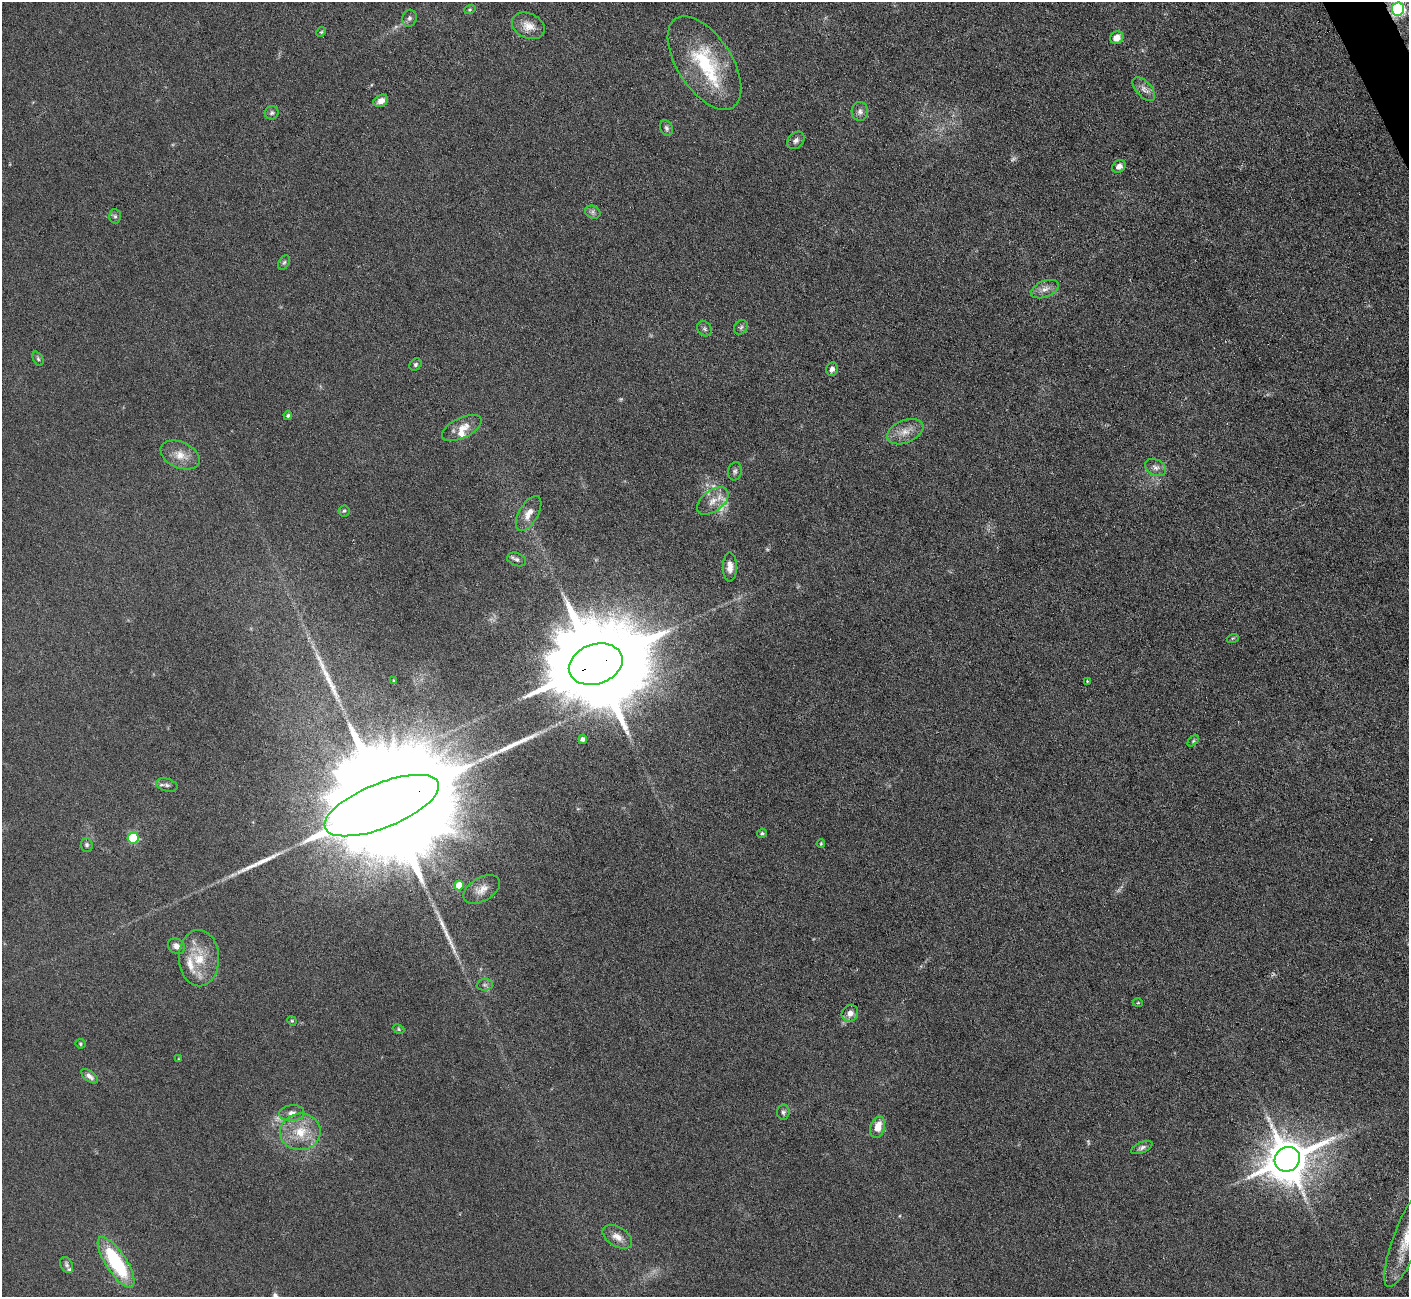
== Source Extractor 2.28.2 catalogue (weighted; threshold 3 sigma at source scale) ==
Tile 10 of 4 x 4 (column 2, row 3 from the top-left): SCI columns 1408-2814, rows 1579-2873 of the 5627 x 5613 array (HDU 1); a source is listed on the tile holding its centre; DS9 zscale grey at full resolution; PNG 1411 x 1299 px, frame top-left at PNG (2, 2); each listed source drawn as its Kron ellipse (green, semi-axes under 4 px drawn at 4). Shown black and unused: <1% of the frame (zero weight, under 3 of 6 exposures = <1% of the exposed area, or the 3 px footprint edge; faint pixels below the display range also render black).
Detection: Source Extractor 2.28.2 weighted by HDU 2 'WHT'; one run over the whole footprint, this tile lists its part. Background 0.109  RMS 0.0089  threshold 0.0365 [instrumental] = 3 sigma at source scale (4.09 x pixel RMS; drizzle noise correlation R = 1.36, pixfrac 0.8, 0.05/0.05 arcsec/px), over >= 5 px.
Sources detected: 87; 9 too faint to see at this stretch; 2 inside a brighter object's white glare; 4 long thin detections or spike segments (spike, bleed or trail) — neither listed nor drawn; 4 inside a brighter listed object's ellipse — not listed separately; the other 68 listed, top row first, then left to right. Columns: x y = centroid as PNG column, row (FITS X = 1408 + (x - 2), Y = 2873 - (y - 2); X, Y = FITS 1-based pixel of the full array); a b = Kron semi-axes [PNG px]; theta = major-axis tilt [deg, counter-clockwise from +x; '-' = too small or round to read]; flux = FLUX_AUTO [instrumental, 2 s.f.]
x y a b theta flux
470 9 6 3 19 1.1
1398 9 6 6 - 190
409 18 8 7 - 2.6
528 26 17 12 -24 9.7
321 32 5 4 - 0.98
1117 38 7 6 - 7.3
704 63 53 27 -57 66
1144 89 14 7 -48 5.4
381 101 8 5 28 5.5
860 112 9 8 - 3.9
272 113 7 6 - 2
666 128 8 6 -66 2.4
796 140 10 7 45 3.2
1119 166 7 5 34 4
593 212 8 6 -23 2.3
115 216 7 6 - 1.7
284 262 8 5 62 1.7
1045 289 14 8 22 5.9
741 327 8 6 52 1.9
704 329 8 6 -52 2
38 359 7 5 -63 1.6
415 365 7 5 48 1.7
832 369 7 6 - 3.4
288 416 4 4 - 1.6
462 428 21 10 26 10
905 432 19 11 23 10
180 455 21 13 -24 12
1156 467 11 8 -28 4.1
735 471 9 6 81 2.6
713 501 18 10 37 10
344 511 6 5 - 1.6
529 514 19 9 60 8.6
517 560 10 6 -21 2.6
730 567 14 7 -90 6.7
1233 638 6 4 18 1.1
596 664 27 20 19 22000
394 681 3 3 - 1.1
1087 681 3 2 - 0.56
583 739 4 4 - 2.2
1193 741 6 4 45 1.3
167 785 11 6 -16 2.7
382 806 61 22 22 73000
762 833 5 4 - 1.5
133 838 5 5 - 65
821 844 4 3 - 1.1
87 845 7 6 - 1.9
459 885 5 4 - 17
482 889 20 11 30 8.5
176 946 9 7 -38 5.1
199 958 28 20 -88 25
485 985 8 5 6 2.2
1138 1003 5 3 - 0.77
850 1013 9 8 - 5.9
292 1021 5 4 - 0.93
399 1029 6 4 -25 1.2
80 1044 5 4 - 1.1
179 1059 4 3 - 0.73
90 1076 10 5 -36 3.4
783 1112 7 6 - 2.3
292 1113 12 8 3 5
878 1127 11 7 74 12
300 1132 20 18 5 23
1142 1148 11 5 23 2.8
1287 1159 13 12 - 3600
617 1237 16 9 -31 7.4
1408 1237 53 13 69 30
116 1262 29 10 -57 70
67 1265 8 6 -62 2.3
Overlapping masked pixels (flux is a lower limit): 3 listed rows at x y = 1398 9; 596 664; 382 806
Isophote crosses this tile's border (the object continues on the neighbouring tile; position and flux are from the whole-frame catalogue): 2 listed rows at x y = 1398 9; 1408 1237